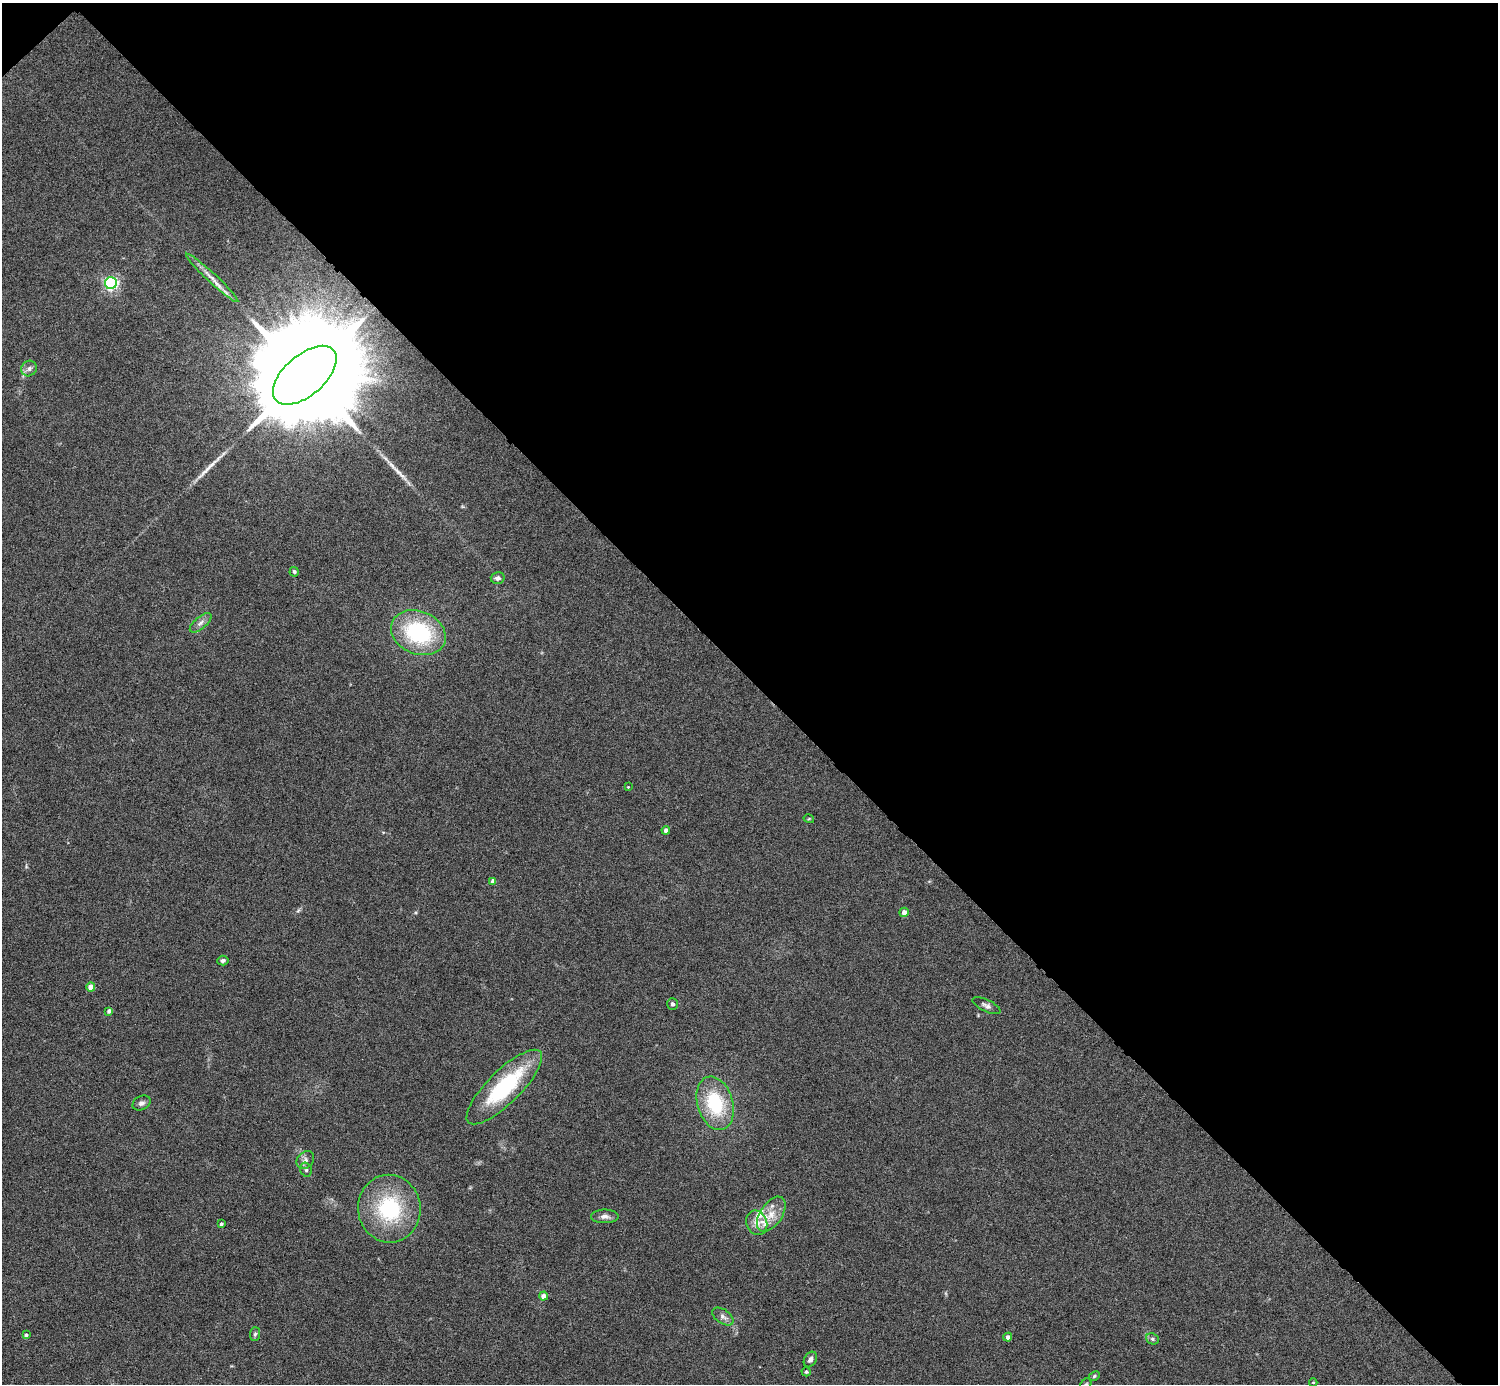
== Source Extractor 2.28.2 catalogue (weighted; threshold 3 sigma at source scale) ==
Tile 3 of 4 x 4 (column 3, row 1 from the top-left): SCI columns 2991-4486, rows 4446-5827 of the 5981 x 5981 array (HDU 1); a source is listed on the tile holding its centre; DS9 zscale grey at full resolution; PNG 1500 x 1386 px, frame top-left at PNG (2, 3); each listed source drawn as its Kron ellipse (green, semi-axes under 4 px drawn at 4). Shown black and unused: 49% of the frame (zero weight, under 4 of 8 exposures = <1% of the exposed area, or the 3 px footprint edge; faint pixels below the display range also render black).
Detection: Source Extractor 2.28.2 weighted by HDU 2 'WHT'; one run over the whole footprint, this tile lists its part. Background 0.0442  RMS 0.0039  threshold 0.0158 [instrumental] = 3 sigma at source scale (4.09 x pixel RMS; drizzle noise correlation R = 1.36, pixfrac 0.8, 0.05/0.05 arcsec/px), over >= 5 px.
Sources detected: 43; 2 long thin detections or spike segments (spike, bleed or trail) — neither listed nor drawn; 2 inside a brighter listed object's ellipse — not listed separately; the other 39 listed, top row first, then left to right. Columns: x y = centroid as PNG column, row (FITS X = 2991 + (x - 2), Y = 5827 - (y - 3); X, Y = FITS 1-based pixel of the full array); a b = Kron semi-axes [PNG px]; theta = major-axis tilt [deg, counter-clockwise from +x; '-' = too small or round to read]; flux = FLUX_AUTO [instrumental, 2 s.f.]
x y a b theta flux
212 278 35 5 -43 3.3
111 283 6 6 - 75
29 368 8 7 - 1.4
305 375 38 20 41 20000
294 572 5 4 - 0.83
498 578 7 5 15 1.4
201 623 13 6 41 1.6
418 633 28 21 -22 34
628 787 3 3 - 0.26
809 819 5 3 - 0.33
666 830 4 4 - 1.2
493 881 4 4 - 1.7
904 912 5 4 - 2.4
223 961 6 5 - 0.81
91 987 4 4 - 3.4
673 1004 6 5 - 1.1
987 1006 15 6 -26 1.4
109 1011 4 4 - 0.89
504 1087 50 16 45 33
141 1103 9 7 28 1.3
715 1103 27 18 -73 21
305 1160 10 8 50 1.7
306 1170 7 5 -75 0.85
389 1209 34 31 -84 30
771 1214 20 11 56 5.3
605 1216 14 7 0 1.7
757 1223 12 10 -68 2.9
221 1224 4 3 - 0.67
543 1296 4 4 - 2.1
723 1316 12 7 -36 1.7
255 1334 7 5 87 0.75
26 1335 4 3 - 0.65
1008 1337 4 4 - 1.3
1152 1339 7 5 -22 0.75
810 1359 8 6 60 1.3
806 1372 4 4 - 0.45
1094 1376 5 4 - 0.5
1313 1382 4 3 - 0.27
1086 1384 6 5 - 0.53
Overlapping masked pixels (flux is a lower limit): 1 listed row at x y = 305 375
Isophote crosses this tile's border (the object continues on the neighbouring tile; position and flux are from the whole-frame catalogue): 1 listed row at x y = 1086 1384